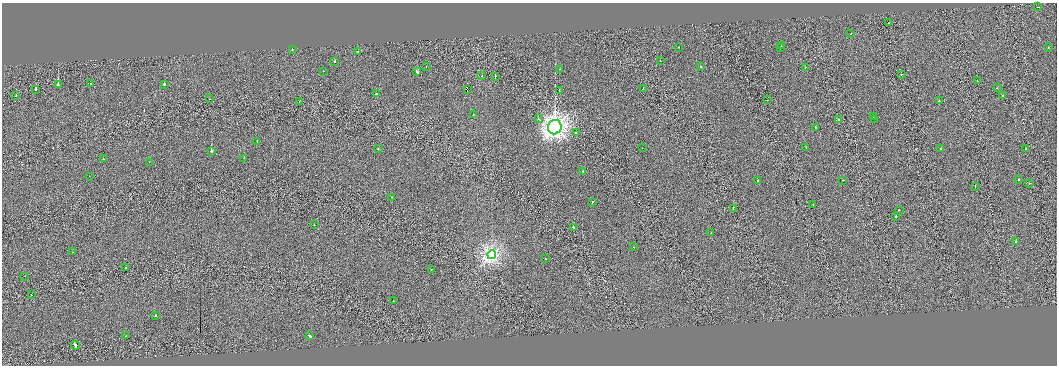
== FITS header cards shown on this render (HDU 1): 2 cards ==
NAXIS1  =                 2110
NAXIS2  =                  727

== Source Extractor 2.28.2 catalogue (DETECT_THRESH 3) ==
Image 2110 x 727 px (HDU 1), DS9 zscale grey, zoomed out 1/2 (1 PNG px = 2 x 2 image px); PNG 1059 x 368 px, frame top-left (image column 2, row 726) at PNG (2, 3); each listed source drawn as its Kron ellipse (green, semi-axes under 4 px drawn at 4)
Background -0.0115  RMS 0.65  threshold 1.96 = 3 sigma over >= 5 px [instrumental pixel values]
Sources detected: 98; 14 cannot appear on this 1/2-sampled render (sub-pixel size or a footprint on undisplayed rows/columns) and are neither listed nor drawn; the other 84 listed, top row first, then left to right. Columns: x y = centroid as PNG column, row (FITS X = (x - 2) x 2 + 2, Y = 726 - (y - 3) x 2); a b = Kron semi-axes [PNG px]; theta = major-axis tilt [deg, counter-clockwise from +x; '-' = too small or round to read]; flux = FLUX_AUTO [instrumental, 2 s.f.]
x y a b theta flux
1038 7 2 1 - 990
889 22 2 1 - 290
851 34 2 1 - 230
781 46 2 1 - 180
679 47 2 2 - 210
781 47 2 1 - 220
1049 47 2 2 - 300
292 50 2 2 - 390
358 51 2 2 - 310
335 61 2 2 - 280
661 61 2 1 - 250
426 66 2 1 - 130
700 66 2 2 - 250
805 68 2 2 - 480
560 69 2 2 - 230
323 71 2 2 - 120
417 72 3 2 - 900
901 75 2 1 - 420
482 76 2 1 - 250
495 76 2 1 - 1100
977 81 2 1 - 170
91 84 2 2 - 240
164 84 2 2 - 830
58 85 3 2 - 4000
997 87 2 2 - 260
36 89 2 2 - 1600
643 89 2 2 - 300
467 90 2 1 - 3200
559 91 2 1 - 130
376 94 2 2 - 1800
1003 95 2 1 - 240
16 96 2 2 - 430
210 99 2 1 - 250
767 100 2 1 - 420
939 101 2 2 - 150
299 102 2 1 - 160
473 115 2 1 - 250
873 117 2 2 - 270
538 119 2 2 - 270
838 119 3 2 - 150
875 119 2 1 - 130
555 127 7 7 - 69000
815 128 2 2 - 940
576 132 2 1 - 620
257 141 2 1 - 140
806 147 2 1 - 130
642 148 2 1 - 120
378 149 2 2 - 390
940 149 2 2 - 390
1025 149 2 1 - 210
211 151 2 2 - 3600
244 158 2 2 - 430
103 159 2 1 - 160
149 162 2 1 - 89
583 171 2 2 - 510
89 176 2 1 - 240
757 180 2 1 - 370
843 180 2 1 - 230
1018 180 2 2 - 190
1029 183 2 1 - 170
975 186 3 1 - 270
392 197 2 1 - 150
592 203 3 2 - 2000
813 205 2 1 - 230
733 209 2 1 - 400
899 210 2 2 - 330
895 216 2 2 - 1100
314 225 2 2 - 250
573 227 2 2 - 810
711 233 2 1 - 300
1016 242 2 2 - 1100
634 247 2 2 - 360
72 252 2 1 - 270
492 255 4 4 - 33000
545 259 2 2 - 170
126 268 2 1 - 390
431 269 2 1 - 370
25 276 2 2 - 100
31 295 2 1 - 460
393 301 2 2 - 410
156 316 2 2 - 390
126 336 2 2 - 270
309 336 4 2 - 2700
75 345 4 2 - 2100
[14 sub-pixel or undisplayed-footprint detections neither listed nor drawn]